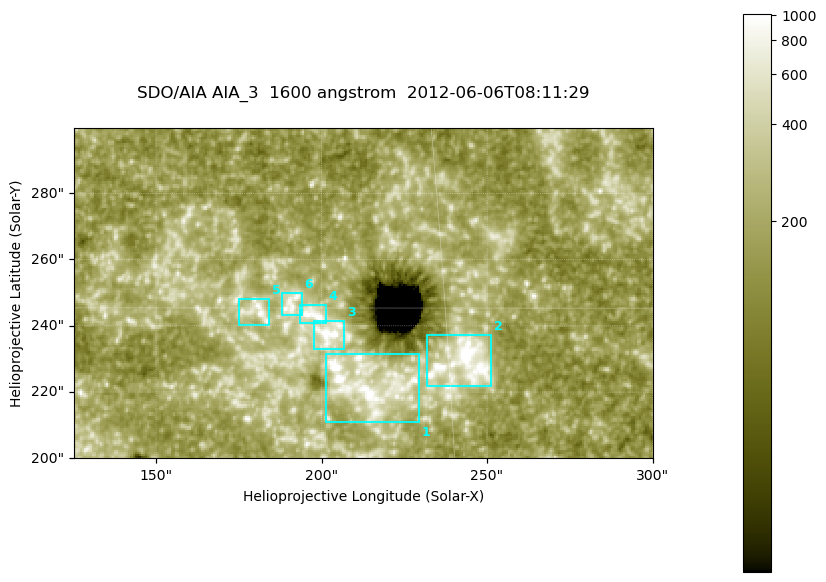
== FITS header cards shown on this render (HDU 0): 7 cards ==
TELESCOP= 'SDO/AIA '
INSTRUME= 'AIA_3   '
WAVELNTH=                 1600
WAVEUNIT= 'angstrom'
DATE-OBS= '2012-06-06T08:11:29.12'
CTYPE1  = 'HPLN-TAN'
CTYPE2  = 'HPLT-TAN'

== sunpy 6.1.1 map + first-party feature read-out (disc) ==
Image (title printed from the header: SDO/AIA AIA_3  1600 angstrom  2012-06-06T08:11:29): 287 x 164 px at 0.609 arcsec/px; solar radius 946 arcsec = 1552 px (partial field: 0.6% of the solar disc is inside the frame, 100% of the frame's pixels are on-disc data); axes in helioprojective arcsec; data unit not stated in the header (colour bar unlabelled)
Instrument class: DISC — disc imager (sunpy class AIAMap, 1600 A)
Bright regions (active regions / flare kernels): reference = the on-disc median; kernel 3 px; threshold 5 sigma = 339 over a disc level ~184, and >= 1.15x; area >= 47 px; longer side >= 3 px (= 1.8 arcsec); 6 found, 6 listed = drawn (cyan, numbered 1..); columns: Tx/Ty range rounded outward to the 2 arcsec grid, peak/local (2 s.f.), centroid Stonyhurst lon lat
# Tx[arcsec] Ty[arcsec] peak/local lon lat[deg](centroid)
1 200..230 210..232 12 +13 +14
2 232..252 222..238 15 +15 +14
3 196..208 232..242 8.5 +13 +15
4 192..202 240..246 8.3 +12 +15
5 174..184 240..248 5 +11 +15
6 188..194 242..250 4.4 +12 +15